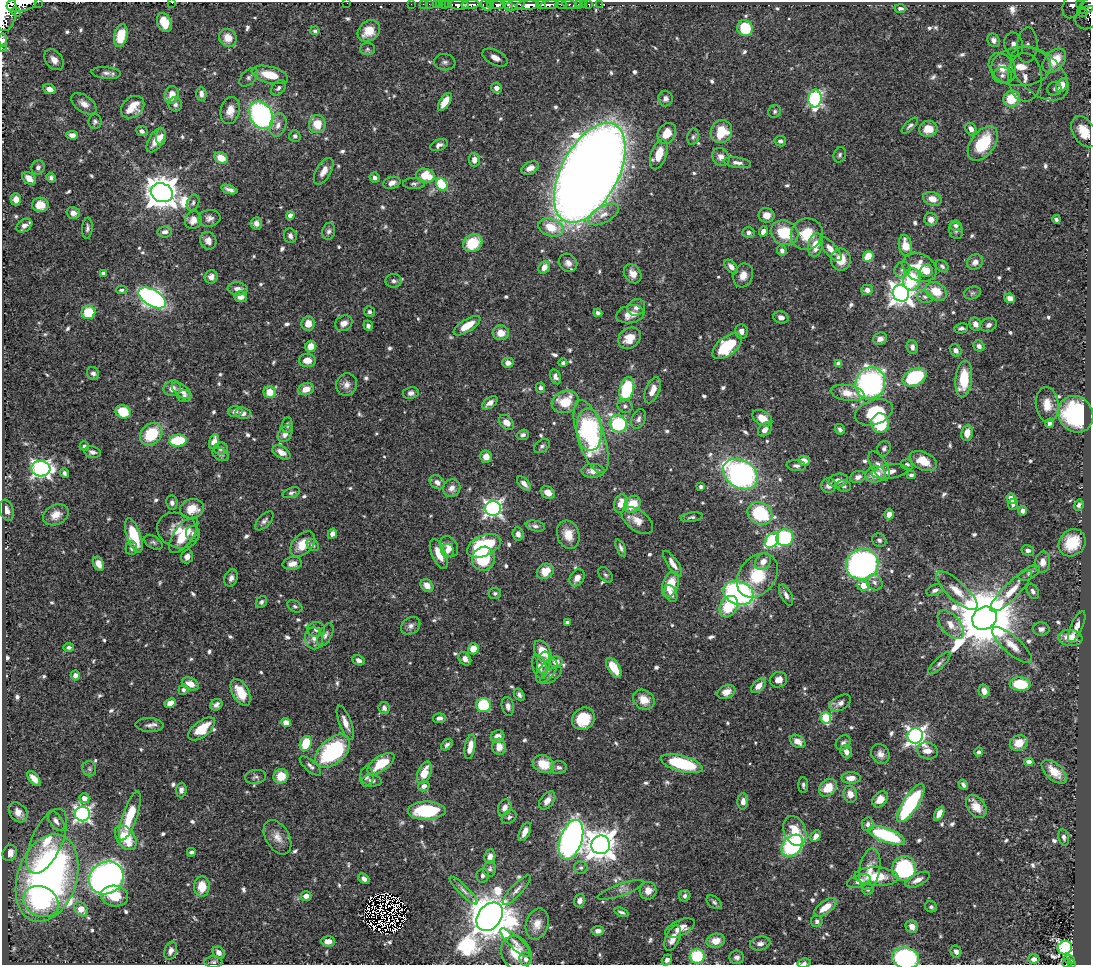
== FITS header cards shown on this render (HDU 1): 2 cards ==
NAXIS1  =                 1089
NAXIS2  =                  963

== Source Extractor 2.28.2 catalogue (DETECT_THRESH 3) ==
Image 1089 x 963 px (HDU 1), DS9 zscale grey, 1 PNG px = 1 image px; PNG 1093 x 967 px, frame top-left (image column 1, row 963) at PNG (2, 2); each listed source drawn as its Kron ellipse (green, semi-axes under 4 px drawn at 4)
Background 0.448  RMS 0.013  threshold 0.0395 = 3 sigma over >= 5 px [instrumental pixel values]
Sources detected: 739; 9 with non-positive FLUX_AUTO (blend fragments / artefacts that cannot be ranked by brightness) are neither listed nor drawn; of the other 730, the 500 brightest by FLUX_AUTO listed and drawn (230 fainter detections omitted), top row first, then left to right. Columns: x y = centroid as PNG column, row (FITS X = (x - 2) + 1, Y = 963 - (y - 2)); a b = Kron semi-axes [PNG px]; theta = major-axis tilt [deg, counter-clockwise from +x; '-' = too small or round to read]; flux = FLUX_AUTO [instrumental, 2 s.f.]
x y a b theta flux
38 2 2 2 - 20
172 2 3 2 - 2.2
347 3 2 2 - 27
21 4 15 7 9 750
411 4 2 2 - 7.1
423 4 2 2 - 4.9
429 4 2 2 - 8.9
436 4 2 2 - 6.3
440 4 2 2 - 7.5
445 4 3 2 - 4.8
448 4 2 2 - 7.1
490 4 4 3 - 45
541 4 5 3 - 220
561 4 6 3 -8 100
579 4 3 3 - 19
583 4 2 2 - 4
589 4 3 3 - 15
600 4 2 2 - 3.6
1079 4 4 3 - 69
458 5 10 4 -3 520
471 5 9 3 5 310
486 5 6 4 -44 94
498 5 7 3 6 280
507 5 6 3 -44 220
515 5 10 5 12 300
527 5 11 4 4 1100
549 5 9 4 7 500
570 5 7 3 -14 77
1073 5 14 9 63 150
1088 6 12 6 36 230
900 8 6 4 -1 2.1
5 10 21 11 86 2300
16 12 5 3 - 34
1083 13 4 3 - 29
1087 18 12 11 - 130
164 22 10 7 -66 14
745 28 8 7 - 36
315 31 4 4 - 2.2
369 31 12 9 40 18
121 36 12 6 76 22
228 38 9 8 - 9
3 40 6 3 -89 4
994 40 7 6 - 3.5
1014 45 12 9 -75 8.8
1027 45 18 10 87 9.2
2 48 2 2 - 3.6
367 49 7 6 - 2.1
495 58 13 7 -27 13
54 60 11 8 -50 7.2
1054 61 14 9 47 24
445 62 10 8 -9 4.2
1021 67 29 19 2 62
1002 68 16 12 -55 18
106 73 15 6 -5 4.3
1039 73 34 20 -41 40
270 75 19 8 -14 17
1002 75 9 8 - 4.8
249 77 11 7 45 2.8
1025 77 24 17 -87 33
1062 85 7 5 63 8.2
279 88 9 6 45 3
497 88 5 5 - 6.5
50 89 7 5 -24 5.5
1054 89 7 6 - 2.3
201 94 7 5 -87 4.1
172 95 9 7 82 10
666 98 8 7 - 3.5
815 99 9 6 88 160
1012 99 9 8 - 29
445 102 10 5 58 13
84 104 14 8 -35 6.9
175 104 7 6 - 3.1
133 107 13 9 42 17
230 110 14 9 78 9.2
775 111 7 6 - 2.1
261 115 15 11 -61 170
95 121 7 6 - 2.4
317 124 9 8 - 17
278 125 12 8 72 6.6
910 126 10 4 44 2.2
928 129 9 8 - 14
971 129 6 5 - 5.4
142 131 6 5 - 3.3
721 132 12 10 62 28
1084 132 17 11 -60 17
667 133 11 8 59 14
72 135 6 4 -4 4.4
295 136 6 5 - 2.4
161 137 8 5 86 4
693 137 8 5 79 2.3
156 140 14 7 58 9.9
780 141 6 5 - 2.8
983 144 19 11 53 45
439 145 9 5 23 3.6
659 154 16 7 71 17
840 155 8 6 73 2.3
721 157 9 8 - 5.3
221 158 7 5 -31 14
474 160 7 5 -83 5.6
737 163 13 5 -8 3.9
38 167 7 6 - 3.2
530 168 9 6 25 6.3
324 171 15 7 60 7.6
590 173 54 28 62 3400
425 176 9 7 -6 26
29 178 8 5 -37 8.3
51 178 5 4 - 2.5
375 178 5 5 - 3.6
392 183 9 6 16 5.9
414 184 11 5 0 2.7
442 185 6 5 - 53
229 190 8 4 -18 3.5
162 193 11 9 -21 1900
16 199 6 5 - 6.7
932 199 9 6 -18 10
193 203 8 6 68 2.4
40 205 8 7 - 14
73 213 7 6 - 6.3
603 214 17 8 28 8.4
290 215 4 4 - 6.8
766 215 8 7 - 7.9
209 218 11 8 8 4.6
931 219 6 6 - 6.1
1056 219 4 3 - 2.5
193 220 9 8 - 7.9
256 223 6 5 - 4.4
956 225 6 5 - 2.6
24 226 9 6 31 5.3
551 227 13 8 -18 22
87 228 10 5 85 2.7
329 231 8 6 75 2.9
956 231 8 7 - 2.7
165 232 7 5 9 3.9
763 232 5 4 - 7.4
748 233 6 5 - 3
785 233 14 12 -24 35
807 234 16 15 - 24
290 236 7 6 - 3.4
208 241 9 8 - 5.9
473 243 10 8 33 31
815 245 12 7 76 15
905 245 10 6 -81 15
831 249 15 6 -48 7.4
782 251 5 4 - 3.1
868 256 6 5 - 21
841 260 11 10 - 15
975 262 8 7 - 5.7
568 263 10 8 -46 5.7
942 266 7 5 -40 2.5
544 267 6 5 - 7.9
731 267 8 5 -48 4.9
920 268 18 13 -24 22
902 270 8 7 - 3.7
926 271 6 6 - 12
103 273 4 3 - 3.3
633 274 10 8 -54 7.2
743 275 12 9 72 8
211 277 7 6 - 4.6
912 279 11 8 83 51
394 281 8 7 - 3.1
238 289 10 6 -5 4.9
122 290 6 3 0 2.2
867 290 6 5 - 3.8
936 291 11 8 -32 18
901 293 8 8 - 780
972 293 8 6 16 2.2
240 297 6 5 - 5.5
925 297 8 6 -19 2.6
152 298 15 8 -30 300
1010 298 5 4 - 5.9
636 307 9 8 - 4.8
88 312 7 7 - 31
369 312 5 5 - 2.3
598 313 4 4 - 3.4
630 314 14 9 11 12
781 317 7 6 - 4.1
344 323 9 7 31 6.5
308 324 7 6 - 9.5
975 324 6 5 - 5.5
989 325 8 6 28 4.3
368 326 5 4 - 3
467 326 15 6 32 18
961 328 7 5 11 2.5
741 331 7 6 - 4.9
501 333 8 7 - 10
629 338 12 9 38 13
880 339 7 6 - 4.9
311 346 5 5 - 8.5
727 346 17 9 37 50
979 346 6 5 - 3.2
912 347 7 5 -83 3.9
956 350 6 5 - 3.6
307 360 8 6 1 8.8
508 363 5 5 - 5.5
563 363 4 4 - 2.1
839 364 4 4 - 9.8
93 373 7 6 - 3.3
556 377 8 5 -66 3.8
914 377 12 8 27 81
964 379 18 8 84 29
870 383 16 14 66 200
346 385 11 10 - 6.1
172 388 9 7 21 5.4
540 388 5 5 - 3.1
306 389 8 6 16 9.4
627 389 12 7 75 64
653 390 14 7 67 8.8
182 391 11 6 -37 6.9
270 392 6 6 - 15
411 393 8 6 9 3.7
848 393 17 8 -10 14
184 396 6 6 - 3.3
565 402 14 10 24 25
490 403 8 5 35 5.6
1047 405 17 11 -84 12
625 406 8 7 - 3
235 411 7 5 0 4
123 412 8 6 -27 29
874 412 19 12 18 37
243 413 7 5 -8 5.1
1076 414 19 17 -58 100
762 418 11 7 -32 9.9
638 419 10 6 64 3.8
506 422 9 6 -42 6.6
880 423 10 9 - 59
1050 423 5 4 - 3.2
618 424 9 8 - 80
287 425 7 5 83 2.1
840 429 5 4 - 2.1
589 430 21 12 -85 130
765 430 8 6 45 5.5
967 433 8 5 81 9.8
151 434 12 9 46 39
285 434 9 6 55 6.2
523 435 6 5 - 2.8
591 436 38 13 -72 46
178 441 8 6 6 42
214 442 8 4 72 6.6
84 446 5 4 - 2.5
542 446 9 6 38 2.5
221 448 7 6 - 3.3
884 449 8 6 62 3
92 452 8 5 -11 3.5
282 452 10 6 -30 8
220 454 9 6 -31 2.3
486 457 6 6 - 7.2
804 461 6 5 - 7.7
923 461 14 9 -24 19
907 465 6 5 - 2.5
796 466 9 5 -7 2.9
879 466 16 7 -59 7.8
41 469 9 8 - 300
593 471 11 7 -1 7.9
890 471 18 7 8 7.9
64 473 5 4 - 2.3
740 474 19 14 -31 220
876 474 10 8 11 14
911 475 4 3 - 2.4
858 477 8 6 21 4.3
838 480 10 6 12 6
437 482 8 6 -36 4.4
524 483 8 4 -46 4.6
829 485 7 7 - 5
844 486 7 6 - 2.4
701 487 4 3 - 2.2
452 488 9 8 - 5.5
548 492 7 6 - 7.7
291 493 9 5 17 2.3
1011 499 5 4 - 8.5
172 503 7 6 - 3
621 504 9 6 74 11
632 504 9 7 48 20
1013 504 5 5 - 2.4
1079 505 6 4 58 2.6
493 508 8 7 - 340
192 509 12 9 13 14
6 510 11 7 -73 6.1
1023 511 5 4 - 3.7
760 513 13 11 -33 56
889 514 5 4 - 6.8
56 515 13 10 25 9.6
692 517 11 4 8 2.3
637 520 18 10 -38 11
264 521 12 6 47 3.1
535 526 10 5 -12 2.8
178 531 21 17 -23 18
193 534 8 7 - 2.7
332 534 5 4 - 5.8
518 534 7 5 -82 4.3
134 535 18 7 -71 35
184 535 21 9 54 25
568 535 14 11 -72 12
785 538 8 8 - 78
772 540 8 6 52 97
879 540 7 6 - 3.1
153 542 10 6 -32 2.4
1072 543 14 12 47 26
303 544 15 9 46 16
313 545 7 5 -41 2.6
484 546 18 10 25 71
449 547 11 8 -57 7.3
131 548 7 5 90 2.3
621 548 9 4 -67 2.8
1028 550 6 5 - 3
448 551 7 6 - 3.9
439 554 16 7 -66 13
187 556 7 5 71 4.2
483 559 12 11 - 41
763 562 9 7 51 6.8
1042 562 10 7 81 6.9
98 564 7 5 -66 7.1
292 564 10 6 9 6.6
673 564 15 5 -56 6.2
862 564 16 15 - 320
545 571 9 7 33 16
1029 573 11 6 29 2.9
605 575 9 6 -49 2.1
757 575 24 18 52 35
231 578 9 6 70 4.2
577 578 9 7 57 6.3
875 582 8 7 - 3.3
670 584 13 8 69 22
427 585 7 5 -43 6.8
863 585 6 5 - 15
935 590 9 5 21 2.5
957 591 27 9 -43 13
1011 591 28 8 45 15
1033 591 8 5 -60 2.8
495 593 6 6 - 2.1
671 593 9 6 -64 5.1
738 593 15 11 -18 220
786 595 12 5 -65 3.9
261 602 6 5 - 2.4
295 606 8 5 -30 2.2
729 607 11 8 60 37
984 618 13 11 33 9100
567 622 4 3 - 3
951 625 17 9 -50 11
411 626 10 8 34 4.3
1077 627 16 6 67 7.1
316 629 9 7 6 4.3
1041 629 8 6 -1 3.4
325 635 12 6 62 3.7
314 638 11 9 -81 6.2
1070 638 12 8 -6 15
1012 645 25 8 -42 12
69 647 5 4 - 2.1
473 649 6 5 - 12
543 651 12 7 -61 20
465 659 7 5 -48 5.4
359 660 6 4 -23 3.8
556 662 6 5 - 7.5
543 663 11 6 77 4.9
939 663 15 5 44 3.1
540 667 12 7 -72 4.4
614 668 11 5 -58 18
547 671 14 7 50 4.8
75 675 5 4 - 4.2
551 675 13 6 34 3.7
778 680 9 7 22 6.7
190 684 9 6 -23 9.4
1020 684 10 6 -5 41
758 686 9 5 43 8.2
183 690 5 5 - 2.1
984 691 6 5 - 6
241 692 14 8 -62 20
726 692 9 6 22 7.6
519 695 7 5 -57 3
644 700 11 9 -33 12
170 703 6 4 26 7.7
840 703 12 7 30 5.3
216 705 6 5 - 3.3
483 705 7 7 - 53
508 706 9 6 -78 4.4
384 708 6 5 - 3.3
439 718 6 4 7 3.9
826 718 6 5 - 52
583 719 12 10 42 27
286 723 5 4 - 7.9
345 723 18 6 -69 7.9
149 725 14 7 -3 4.3
202 729 16 8 38 24
915 736 8 7 - 410
498 737 7 6 - 8.3
798 741 8 6 -33 7.5
306 743 7 5 66 29
843 743 8 6 48 2.8
1019 743 9 7 24 15
447 745 6 4 44 2.7
470 747 12 5 79 9.1
499 747 8 7 - 8.9
333 751 21 12 42 110
927 751 10 8 -18 8.1
846 752 7 5 -70 5.6
979 752 4 3 - 2.2
880 754 10 8 -57 5.2
1029 762 4 4 - 4.4
381 764 15 7 34 26
543 764 11 8 -24 21
682 764 21 8 -15 65
310 766 13 5 -41 3.4
559 767 8 6 -3 3.2
89 769 8 6 -72 2.1
1054 772 15 8 -42 17
424 773 12 6 69 14
281 776 7 7 - 17
255 777 10 7 11 2.7
367 777 10 7 88 3.1
851 778 10 6 0 7.4
34 779 9 5 -51 8
372 781 9 6 -5 3.2
803 785 8 5 -90 2.3
963 785 5 3 - 2.7
424 786 6 5 - 4.3
828 788 10 7 43 17
181 790 7 5 88 4.1
850 794 8 6 -79 8.1
84 798 5 5 - 8.5
880 799 9 6 47 8.8
547 801 10 6 53 6.5
743 801 8 5 87 4.9
911 803 22 7 57 93
976 806 13 8 -54 12
505 807 8 6 62 5.6
427 811 19 9 1 58
18 812 11 8 -52 7.4
82 814 7 7 - 270
939 814 7 4 63 7.7
130 816 26 7 71 36
509 817 8 6 36 2.5
56 821 12 6 -53 4.4
868 824 7 5 77 3.3
795 831 15 11 -67 18
525 832 10 5 65 7.4
887 835 19 7 -20 81
816 836 6 4 59 5.7
277 837 19 11 -60 10
1064 837 8 5 -79 2.8
126 838 14 9 -55 35
571 840 21 11 71 520
47 841 35 15 65 27
601 845 9 9 - 1400
792 846 12 9 47 120
191 852 4 4 - 2.2
10 853 8 7 - 7.9
490 857 7 5 79 5.6
581 868 7 6 - 2.1
904 868 13 12 - 110
490 869 8 6 80 2.3
870 869 21 10 79 13
483 875 7 6 - 2.6
876 877 22 9 -3 28
47 878 45 29 72 530
106 878 18 16 34 440
364 879 6 4 -42 4.7
918 880 13 6 27 6.4
859 881 12 6 18 9.1
202 887 10 8 90 17
868 889 6 5 - 3
464 890 19 4 -45 4.5
517 890 19 5 47 4.7
620 890 24 6 20 5.1
648 891 9 8 - 7.9
114 896 14 10 -11 24
306 896 5 5 - 4.6
685 896 6 5 - 2.7
580 901 7 5 74 5
41 902 18 15 -27 57
714 902 9 5 -39 2.3
825 907 13 6 36 15
931 907 6 5 - 2.1
81 909 8 6 -51 14
621 912 7 4 -20 2.2
490 917 16 11 52 4300
817 921 6 5 - 2.7
537 924 16 11 74 10
912 926 6 6 - 6.2
680 928 16 7 25 10
598 931 6 5 - 4
673 938 13 7 66 8.6
328 941 7 5 -3 6.4
716 941 9 7 11 11
515 943 20 6 -43 6.7
760 943 10 7 10 4.5
1065 948 7 6 - 240
171 951 9 6 71 5.1
956 952 6 5 - 3
219 953 7 5 -45 5.2
516 953 18 14 -63 21
697 956 7 7 - 41
737 957 7 7 - 3.3
905 958 13 10 -11 110
526 959 7 6 - 4
1034 959 5 5 - 4.2
667 960 6 5 - 3.5
1069 960 6 2 -22 18
213 962 9 6 0 2.5
804 963 6 4 13 2.2
1071 963 3 3 - 22
1067 964 4 3 - 32
At the frame edge (FLAGS 8, measured only in part): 15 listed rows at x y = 38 2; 172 2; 347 3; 21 4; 1088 6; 5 10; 1087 18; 3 40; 2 48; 956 952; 516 953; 905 958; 804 963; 1071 963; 1067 964
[230 fainter detections neither listed nor drawn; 9 non-positive-flux detections neither listed nor drawn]